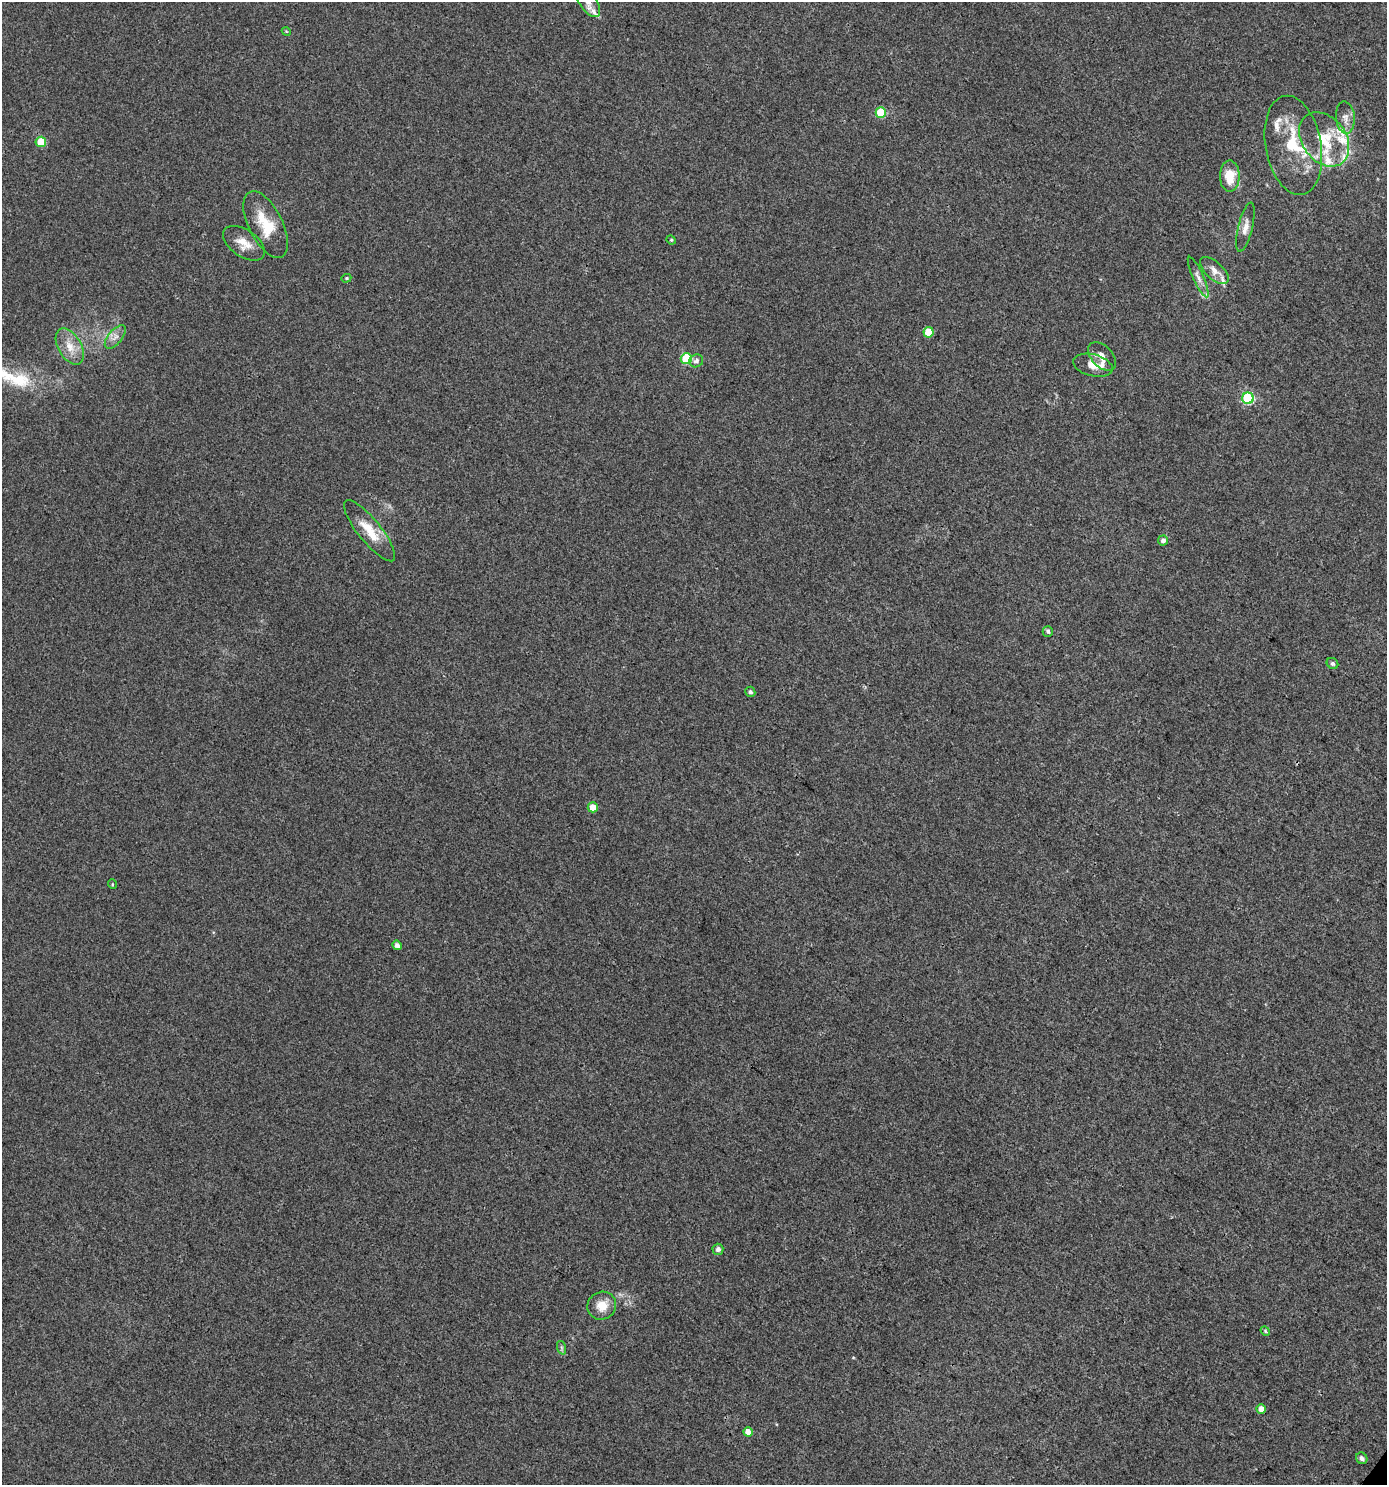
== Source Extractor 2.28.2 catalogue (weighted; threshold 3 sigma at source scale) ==
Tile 6 of 4 x 4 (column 2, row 2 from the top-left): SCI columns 1611-2995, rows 3010-4492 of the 6058 x 6012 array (HDU 1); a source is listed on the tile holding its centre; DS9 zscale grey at full resolution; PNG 1389 x 1487 px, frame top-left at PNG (2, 2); each listed source drawn as its Kron ellipse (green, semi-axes under 4 px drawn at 4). Shown black and unused: <1% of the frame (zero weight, under 3 of 4 exposures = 5% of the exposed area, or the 3 px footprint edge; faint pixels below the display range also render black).
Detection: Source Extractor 2.28.2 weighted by HDU 2 'WHT'; one run over the whole footprint, this tile lists its part. Background 0.00357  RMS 0.004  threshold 0.0181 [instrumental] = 3 sigma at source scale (4.5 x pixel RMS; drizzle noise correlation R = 1.50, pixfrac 1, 0.0396/0.0396 arcsec/px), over >= 5 px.
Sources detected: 47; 9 inside a brighter listed object's ellipse — not listed separately; the other 38 listed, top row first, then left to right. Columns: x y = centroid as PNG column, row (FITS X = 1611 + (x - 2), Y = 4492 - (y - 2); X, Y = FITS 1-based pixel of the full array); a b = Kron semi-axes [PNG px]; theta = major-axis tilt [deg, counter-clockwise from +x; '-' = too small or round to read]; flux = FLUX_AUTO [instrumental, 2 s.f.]
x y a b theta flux
588 2 17 8 -55 3.1
286 31 4 3 - 0.37
881 113 5 5 - 16
1345 118 16 9 -85 2.9
1324 139 30 22 -52 16
41 142 5 5 - 11
1293 145 50 28 -80 22
1230 176 15 10 -90 8.5
266 225 36 17 -63 13
1245 227 25 7 77 3.3
671 240 5 4 - 0.5
244 243 23 13 -35 5.8
1214 270 18 8 -41 3.1
1198 277 22 5 -66 2.7
346 278 5 4 - 0.47
928 332 5 5 - 10
115 337 14 7 50 2.5
70 346 20 11 -60 6
1102 356 17 10 -47 3.2
686 359 5 5 - 23
696 361 7 6 - 1.3
1093 365 20 11 -14 4.2
1248 398 6 5 - 34
370 531 38 11 -51 9.4
1163 540 5 5 - 1.5
1048 631 5 5 - 0.94
1332 663 6 5 - 0.91
750 692 5 5 - 1.1
593 807 5 5 - 4.6
112 884 5 3 - 0.43
397 945 5 4 - 1.6
718 1249 5 5 - 1.7
602 1306 14 13 - 5.8
1265 1331 5 4 - 0.47
562 1348 7 4 -71 0.71
1261 1409 5 4 - 2.9
748 1432 5 4 - 3
1362 1458 6 5 - 1.3
Isophote crosses this tile's border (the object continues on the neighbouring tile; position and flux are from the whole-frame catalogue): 1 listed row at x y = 588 2